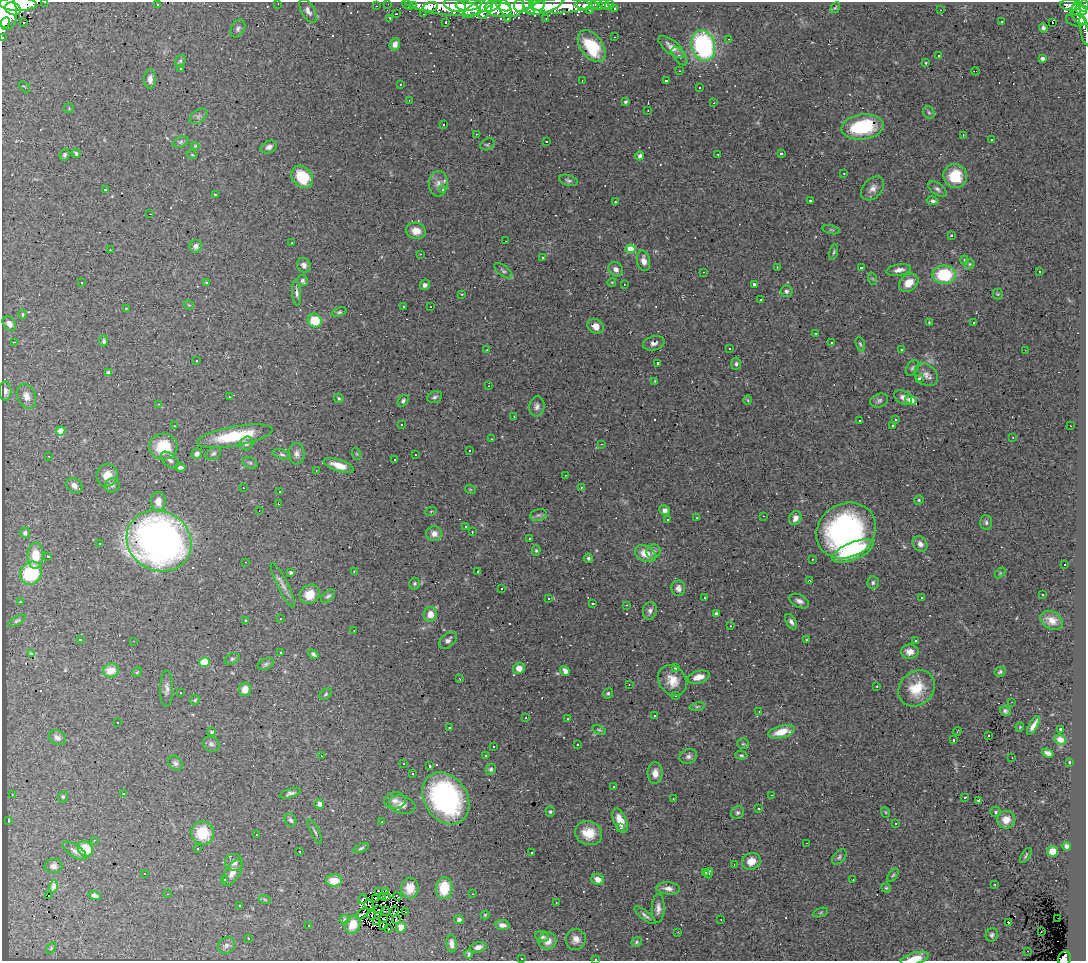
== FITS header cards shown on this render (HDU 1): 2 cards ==
NAXIS1  =                 1084
NAXIS2  =                  959

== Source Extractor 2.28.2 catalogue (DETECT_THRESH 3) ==
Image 1084 x 959 px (HDU 1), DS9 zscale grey, 1 PNG px = 1 image px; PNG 1088 x 963 px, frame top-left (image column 1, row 959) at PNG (2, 2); each listed source drawn as its Kron ellipse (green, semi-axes under 4 px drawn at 4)
Background 0.544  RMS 0.067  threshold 0.201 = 3 sigma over >= 5 px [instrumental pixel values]
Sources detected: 477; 4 with non-positive FLUX_AUTO (blend fragments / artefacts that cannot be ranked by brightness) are neither listed nor drawn; the other 473 listed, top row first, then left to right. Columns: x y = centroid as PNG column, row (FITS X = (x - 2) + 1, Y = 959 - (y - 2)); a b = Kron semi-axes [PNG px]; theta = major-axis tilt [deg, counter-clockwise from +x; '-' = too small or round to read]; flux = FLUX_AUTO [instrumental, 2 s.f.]
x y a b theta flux
45 2 2 2 - 3.9
278 3 2 2 - 3
18 4 18 7 -1 2200
388 4 2 2 - 2.2
157 5 3 2 - 10
408 5 6 4 -29 26
414 5 3 2 - 4.8
455 5 11 6 -16 770
469 5 13 6 3 660
493 5 9 5 34 370
503 5 8 5 -29 340
522 5 8 7 - 690
528 5 10 4 -64 390
537 5 7 6 - 430
545 5 19 7 19 600
586 5 11 5 -5 59
597 5 6 5 - 36
604 5 6 3 -41 28
609 5 5 3 - 22
1071 5 11 6 0 150
376 6 3 2 - 5.8
443 6 38 9 -7 550
511 6 12 10 18 660
561 6 28 7 2 620
1084 6 6 4 75 140
430 7 8 4 15 160
479 7 18 6 32 480
486 8 12 5 64 430
615 8 3 2 - 4.8
835 8 6 3 56 4.8
4 9 21 12 -78 3200
13 9 8 6 -23 1100
498 9 14 7 -11 500
1077 9 7 4 -82 180
589 10 3 2 - 3.6
941 10 2 2 - 4.3
1081 10 6 4 -22 190
308 11 13 6 -60 21
396 14 3 2 - 4.8
423 14 2 2 - 3.1
1081 14 12 9 -41 500
390 18 3 2 - 4.7
508 18 3 2 - 8.5
546 18 2 2 - 3.2
1076 20 10 5 -15 41
5 22 5 3 - 680
1001 22 3 3 - 11
24 23 3 2 - 38
446 23 3 2 - 6.6
1052 23 3 2 - 140
238 28 9 6 62 14
1043 28 4 3 - 11
1084 30 15 3 -80 34
2 37 3 2 - 8.2
614 37 2 2 - 3.3
729 39 3 2 - 11
395 44 6 5 - 26
592 46 18 11 -53 220
703 46 16 11 -73 680
671 47 15 6 -38 34
679 56 11 5 -54 14
939 56 3 3 - 28
1042 59 4 4 - 13
180 61 6 5 - 6.6
926 63 3 2 - 4.1
181 69 3 2 - 6.6
679 71 3 2 - 14
975 71 4 2 - 3.3
150 79 10 6 89 24
582 80 2 2 - 2.8
666 81 3 3 - 6.9
401 85 3 3 - 40
24 87 6 2 -45 3.5
699 87 3 3 - 14
409 100 2 2 - 2.1
626 102 4 3 - 9.8
714 103 2 2 - 2.9
69 108 5 4 - 4.7
648 110 2 2 - 3.1
929 112 7 5 -52 8.5
198 116 10 6 37 14
443 124 3 2 - 16
862 127 21 12 8 270
476 134 2 2 - 3.2
963 135 3 2 - 3.7
992 140 3 3 - 90
546 141 3 3 - 44
181 142 8 5 27 10
487 144 7 5 26 7.8
195 146 4 3 - 4.4
269 147 8 6 25 18
76 153 4 3 - 8.5
781 153 3 3 - 7.2
718 154 3 2 - 12
64 155 6 4 70 9.7
192 155 5 3 - 3.9
640 156 4 4 - 14
844 173 2 2 - 2.4
955 176 12 12 - 140
302 177 12 9 -50 140
568 180 9 5 -17 11
438 184 13 9 86 34
873 188 14 9 48 31
937 189 11 5 -37 14
105 190 3 3 - 34
443 190 3 3 - 10
215 195 3 2 - 4.2
810 200 3 2 - 6.2
933 201 6 4 -10 12
615 202 3 3 - 15
150 214 3 2 - 2.4
831 230 9 3 -13 6.6
416 231 10 8 -12 42
951 235 3 2 - 5.8
506 241 2 2 - 4.2
292 243 2 2 - 3.4
196 246 6 6 - 17
630 249 5 4 - 110
110 250 3 2 - 6.4
834 252 8 3 79 7.1
420 254 3 3 - 5.6
542 257 3 3 - 290
964 260 4 4 - 4.7
644 261 10 6 -80 29
970 264 5 5 - 5.9
304 265 7 6 - 20
777 267 2 2 - 2.5
861 267 3 3 - 130
616 269 8 6 -43 23
899 270 12 5 10 25
503 271 10 5 -38 11
1039 271 2 2 - 3.4
704 272 2 2 - 2.7
944 275 12 9 1 240
873 279 6 4 -70 6.1
303 281 5 5 - 9.5
207 282 3 3 - 5.2
612 282 4 3 - 3.2
82 283 2 2 - 3.7
909 283 10 8 38 65
624 284 3 2 - 5.9
754 284 3 3 - 7.6
425 285 5 5 - 17
786 291 6 6 - 12
297 293 13 4 -85 15
462 294 4 2 - 3.4
998 294 5 5 - 6.3
761 300 3 2 - 9
189 305 5 3 - 5
403 306 2 2 - 3.5
431 307 2 2 - 3.5
126 309 4 3 - 3.7
339 312 8 4 18 8.1
22 314 5 4 - 6.5
315 321 7 6 - 110
929 322 3 3 - 3.8
974 323 3 3 - 130
9 324 8 5 -54 19
595 326 8 7 - 41
815 333 2 2 - 3.9
104 341 5 4 - 9
14 342 3 2 - 83
654 343 11 7 15 19
831 343 3 3 - 47
860 344 7 4 -74 7.5
729 348 3 3 - 7.2
901 349 3 3 - 45
487 350 2 2 - 3.1
1025 350 2 2 - 2.1
196 361 3 3 - 42
658 363 3 3 - 10
736 364 6 5 - 9.2
912 368 9 5 58 10
108 373 4 4 - 8.7
926 375 13 10 -42 30
919 378 4 4 - 12
655 381 3 2 - 3.8
489 386 2 2 - 4
5 391 9 6 90 17
26 396 13 9 -66 33
229 397 3 2 - 6.8
434 397 8 5 22 11
903 397 10 6 -30 21
339 398 5 4 - 5.9
748 400 4 3 - 4.3
879 400 9 6 24 12
911 400 6 4 -24 44
403 401 6 4 54 11
158 404 3 3 - 3.8
537 406 10 7 84 20
514 416 2 2 - 3.3
896 420 3 3 - 15
860 421 3 2 - 8.5
402 424 3 2 - 4.6
893 425 3 2 - 5.7
174 426 2 2 - 2.8
1070 426 2 2 - 3.9
61 431 4 4 - 93
235 436 38 9 10 240
1013 437 2 2 - 2.9
492 439 2 2 - 3
246 443 7 6 - 13
602 444 2 2 - 3.3
163 447 14 13 - 140
469 450 3 3 - 12
197 454 6 5 - 15
213 454 8 6 32 10
282 454 9 5 -18 11
297 454 11 8 -89 22
357 454 6 4 -71 5.1
415 455 2 2 - 3.1
49 456 3 2 - 6
394 459 3 3 - 47
170 460 10 6 -41 19
250 463 8 5 -28 9.1
339 465 15 6 -18 48
180 467 5 3 - 9.9
316 470 3 2 - 2.7
107 475 11 10 - 50
565 475 2 2 - 3.1
74 485 8 7 - 27
112 485 7 7 - 12
581 487 3 3 - 4.9
243 488 2 2 - 2.3
470 489 5 3 - 4.3
279 492 3 3 - 220
919 500 5 4 - 5.7
158 502 9 7 -90 43
278 504 3 3 - 6.5
665 510 5 5 - 20
259 511 2 2 - 3.8
431 511 5 3 - 4.2
539 515 8 6 15 13
763 516 3 2 - 11
697 518 3 3 - 31
795 518 7 6 - 32
667 520 3 3 - 92
986 522 7 6 - 11
466 527 3 2 - 10
846 531 31 26 32 1100
472 532 2 2 - 3.5
25 533 5 5 - 11
434 534 8 7 - 29
529 538 3 2 - 12
159 541 33 30 -30 2600
100 543 3 2 - 4.4
920 544 8 6 -51 22
536 550 5 4 - 6.8
653 551 7 6 - 17
853 551 22 8 22 380
645 554 11 8 -27 71
35 556 13 8 89 97
48 556 3 2 - 6.8
588 558 5 4 - 9.6
812 559 3 2 - 3.8
245 562 3 2 - 2.3
1064 565 3 3 - 53
354 571 3 3 - 5
291 572 3 3 - 6.8
478 572 3 3 - 12
31 573 12 10 54 270
1000 573 6 4 46 4.9
809 581 4 3 - 4.6
414 583 6 5 - 7.8
873 583 6 6 - 10
283 585 24 5 -63 27
678 588 8 7 - 17
501 589 3 3 - 190
310 594 10 9 - 69
1043 595 3 2 - 5.9
328 596 8 5 40 9.4
549 598 3 2 - 7.4
705 598 2 2 - 3.6
921 598 2 2 - 3.9
799 601 10 6 -26 22
20 602 3 3 - 2.9
593 603 3 3 - 110
627 605 3 2 - 6.5
650 611 9 7 77 18
430 614 7 6 - 44
716 614 4 3 - 9.7
280 619 3 2 - 4.9
245 620 3 3 - 11
1052 620 12 8 -29 40
17 621 10 4 28 8.5
791 622 8 5 -59 13
730 626 3 2 - 2.7
354 630 2 2 - 2.4
80 640 4 3 - 4
448 640 10 6 42 19
806 640 4 3 - 4.3
134 641 3 2 - 4.5
915 641 3 3 - 8.2
280 652 3 3 - 20
910 652 8 7 - 41
32 654 4 3 - 6.8
313 654 6 4 -40 10
232 659 8 5 30 11
204 662 5 5 - 87
266 664 8 5 20 10
519 668 6 5 - 41
675 668 3 3 - 17
111 670 8 7 - 74
565 671 5 4 - 25
137 672 5 4 - 5.1
1000 672 6 4 31 8.8
699 677 11 6 15 50
460 679 3 2 - 2.3
672 680 16 13 -55 63
629 684 3 2 - 12
877 686 3 2 - 5.5
917 688 20 16 43 130
167 689 18 6 89 23
245 689 7 6 - 37
180 693 2 2 - 3.6
608 693 5 4 - 7.5
326 694 7 4 38 7.3
675 696 3 2 - 4.5
195 700 5 5 - 6.2
1011 702 3 2 - 6.5
697 706 8 4 9 7
1005 711 5 5 - 12
759 712 2 2 - 3.7
655 715 3 3 - 370
526 718 3 2 - 4.1
568 719 3 3 - 16
117 723 3 2 - 5.7
1033 725 10 4 60 26
1020 727 4 4 - 3.9
449 728 3 3 - 23
1061 729 3 2 - 10
599 730 7 4 -20 7.1
957 731 4 2 - 4.9
212 732 4 4 - 9.6
782 732 13 6 14 71
988 735 3 3 - 16
57 738 9 7 -32 20
954 740 3 3 - 14
1060 740 6 5 - 24
211 744 8 7 - 16
743 744 6 5 - 7.1
577 745 3 3 - 20
493 746 3 3 - 26
1048 753 6 4 -19 18
741 755 6 4 -1 7.1
321 756 3 2 - 3.9
486 756 3 2 - 3.7
688 756 9 7 20 17
1012 758 2 2 - 2.5
1069 762 3 2 - 3.1
175 763 8 6 -47 13
404 764 3 2 - 9.5
429 766 3 3 - 9.9
491 769 6 5 - 8.7
655 773 10 7 -90 37
412 774 3 2 - 7.2
613 786 3 2 - 4.6
123 793 3 3 - 27
290 793 11 4 17 14
12 794 2 2 - 2.5
771 795 3 2 - 4.4
63 797 6 5 - 7
446 798 28 21 -56 790
964 798 3 3 - 29
673 799 2 2 - 4
395 801 11 8 4 25
979 801 3 3 - 9.2
319 804 5 4 - 18
402 805 13 9 -17 28
759 809 3 3 - 59
550 811 5 4 - 7
885 812 5 3 - 5.1
995 812 5 5 - 8.5
737 813 7 6 - 10
8 820 3 2 - 5
291 820 7 5 -62 12
1006 820 9 9 - 58
620 821 13 6 -67 55
382 822 3 2 - 4.3
896 824 3 3 - 7.6
621 828 2 2 - 3.6
315 831 14 3 -63 9.1
203 833 12 11 - 140
589 833 14 12 -22 83
256 835 2 2 - 2.6
94 840 3 2 - 8.1
806 843 2 2 - 2.1
1067 846 4 3 - 12
198 848 3 3 - 28
361 848 8 4 20 8.1
85 849 8 7 - 130
75 851 14 6 -33 22
1053 851 5 5 - 53
299 852 3 2 - 6.1
531 853 3 3 - 81
1026 855 8 3 58 7.1
839 857 9 5 48 11
751 861 9 8 - 56
234 862 9 8 - 26
734 865 3 2 - 2.9
53 866 9 7 5 18
706 872 3 2 - 3.2
232 873 15 7 59 35
709 873 5 3 - 5.7
144 874 2 2 - 3.4
893 875 7 3 53 6.2
598 879 6 5 - 41
225 880 3 3 - 22
334 880 8 6 0 67
853 880 3 2 - 9.6
995 884 3 2 - 6.5
54 886 6 4 76 15
410 888 10 8 85 54
444 888 11 8 86 130
668 888 12 6 -6 25
886 888 4 4 - 5.9
378 891 3 2 - 5.2
386 891 4 2 - 8
167 894 3 2 - 3
473 894 3 2 - 5.6
95 895 6 4 -16 16
49 896 3 2 - 23
383 896 3 2 - 4.8
398 896 4 2 - 2.9
387 897 2 2 - 3.5
363 899 5 2 - 7.5
375 899 3 2 - 1.1
265 900 6 4 -21 5.4
556 902 3 2 - 2.9
369 905 5 2 - 4.4
240 906 3 3 - 43
658 908 14 6 89 25
378 910 3 2 - 3.7
386 911 5 2 - 3.6
394 911 5 2 - 7.7
406 912 2 2 - 3.7
362 913 7 3 43 9.2
821 913 8 3 19 6.5
372 915 5 2 - 4.9
485 915 4 4 - 5
645 915 13 4 -38 14
383 918 3 2 - 5
1058 918 2 2 - 4
345 919 5 4 - 7.8
396 919 4 2 - 3.6
459 919 4 4 - 14
721 919 2 2 - 3.3
376 922 4 2 - 2.9
1009 923 3 3 - 21
309 925 3 2 - 2.9
353 925 9 7 68 80
502 925 7 5 -7 23
383 926 3 2 - 4.9
401 927 5 5 - 37
389 929 2 2 - 3.8
678 932 3 3 - 5.4
1041 932 3 2 - 18
992 935 7 6 - 11
542 937 7 5 -22 13
248 938 3 2 - 5.3
576 939 10 10 - 30
548 941 9 8 - 42
636 942 5 5 - 7.2
451 943 9 5 -86 23
226 945 9 8 - 14
478 947 8 5 14 19
51 948 6 3 54 4.3
1027 951 2 2 - 9.9
469 954 4 3 - 8.1
521 958 3 2 - 6
915 958 15 5 14 54
1064 958 7 6 - 110
595 959 2 2 - 3.4
At the frame edge (FLAGS 8, measured only in part): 9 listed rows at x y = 45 2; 278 3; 1084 6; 4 9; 1084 30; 2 37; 915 958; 1064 958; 595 959
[4 non-positive-flux detections neither listed nor drawn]